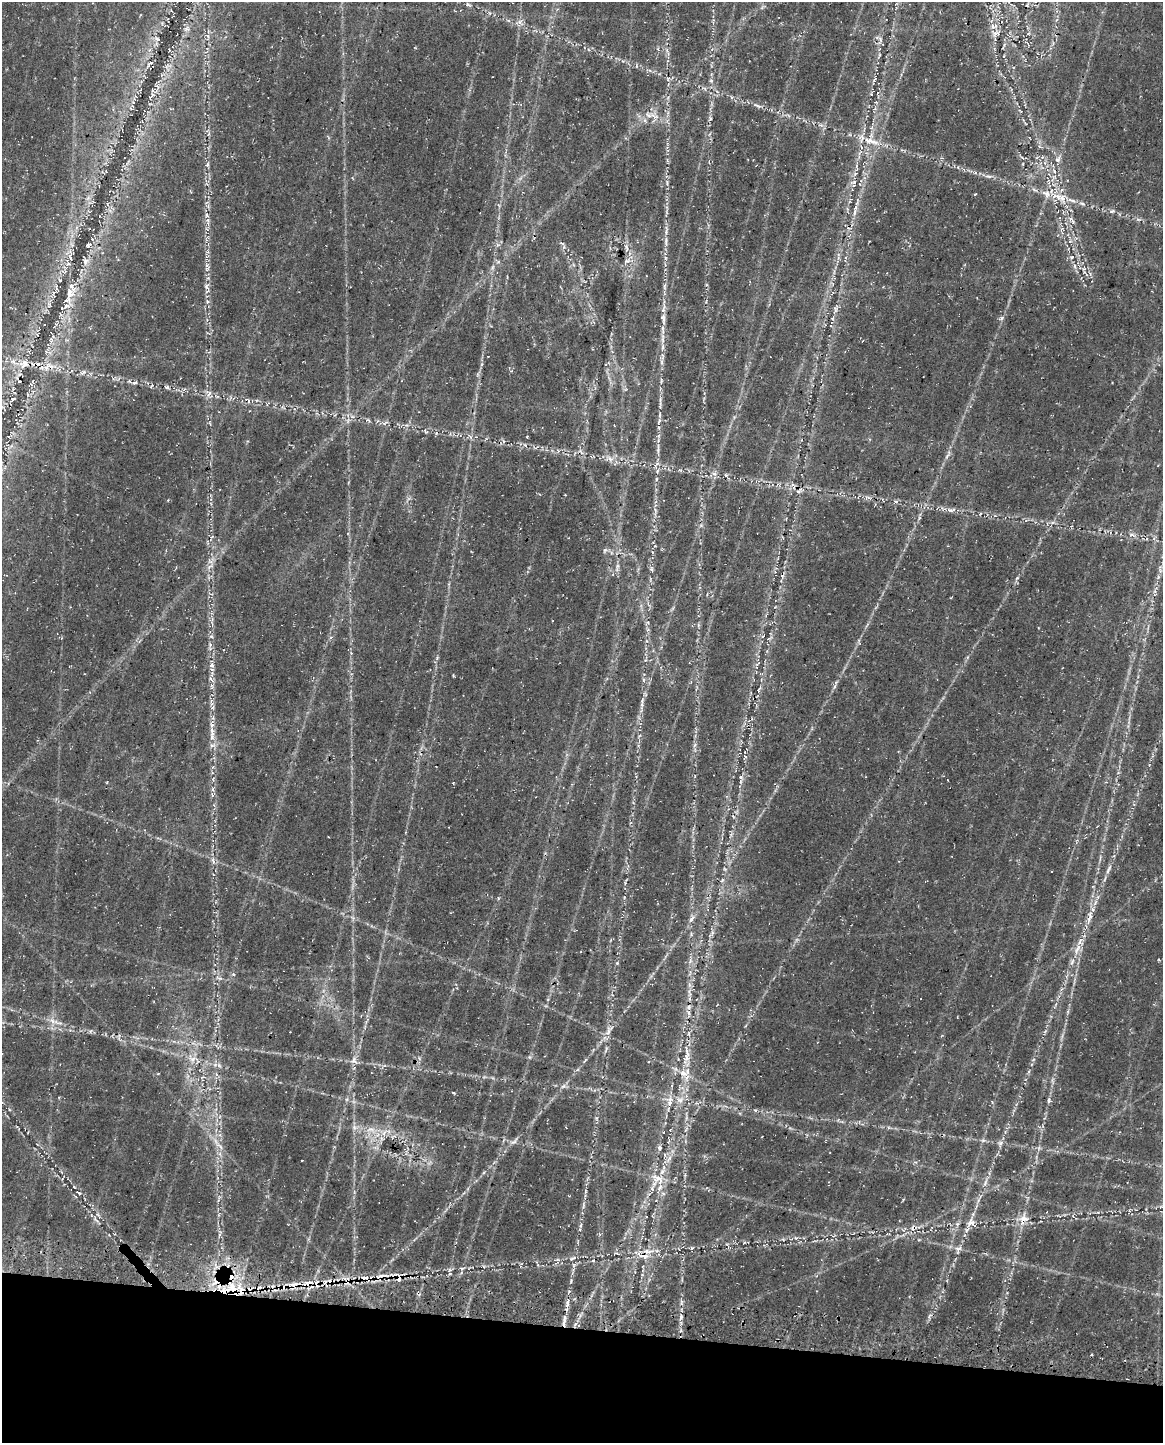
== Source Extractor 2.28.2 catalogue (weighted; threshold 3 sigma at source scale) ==
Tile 11 of 4 x 3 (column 3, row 3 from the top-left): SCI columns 2478-3638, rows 408-1848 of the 4964 x 5196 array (HDU 1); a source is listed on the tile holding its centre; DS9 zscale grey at full resolution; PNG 1165 x 1445 px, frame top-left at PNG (2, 2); no overlay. Shown black and unused: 8% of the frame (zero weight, under 3 of 4 exposures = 14% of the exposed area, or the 3 px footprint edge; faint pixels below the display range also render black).
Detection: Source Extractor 2.28.2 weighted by HDU 2 'WHT'; one run over the whole footprint, this tile lists its part. Background 0.0396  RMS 0.0057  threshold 0.0256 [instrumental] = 3 sigma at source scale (4.5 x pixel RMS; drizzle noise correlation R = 1.50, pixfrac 1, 0.0396/0.0396 arcsec/px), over >= 5 px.
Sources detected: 196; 11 cosmic-ray / hot-pixel residue — not listed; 28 inside a brighter listed object's ellipse — not listed separately; the other 157 listed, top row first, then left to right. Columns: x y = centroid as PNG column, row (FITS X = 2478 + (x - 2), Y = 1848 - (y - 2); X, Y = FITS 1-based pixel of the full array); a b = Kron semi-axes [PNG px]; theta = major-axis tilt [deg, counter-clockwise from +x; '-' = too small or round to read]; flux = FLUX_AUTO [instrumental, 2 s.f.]
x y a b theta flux
468 4 7 5 -27 1.1
993 26 9 6 -59 2.4
186 29 8 4 0 1.1
1028 34 6 3 20 0.61
157 39 7 4 -43 1.2
880 39 7 4 -88 1.3
879 55 5 3 - 0.66
874 80 7 4 63 1.1
711 81 6 4 -1 0.76
705 89 6 4 -72 0.93
872 93 9 3 71 0.8
757 105 13 4 -32 1.7
654 117 18 11 -65 6.3
710 118 6 4 -73 0.81
871 128 6 4 19 0.92
871 141 28 8 -16 9.2
1022 158 7 3 -45 0.79
1058 159 10 7 51 2.7
208 164 6 4 70 0.85
1054 171 7 4 -46 1.4
989 176 12 4 -3 1.8
667 182 9 3 -85 1.2
854 183 12 6 82 2.7
975 194 4 3 - 0.46
1046 194 14 10 -41 5.5
1062 198 15 10 -66 6.7
1112 211 7 5 20 1
854 213 11 4 83 2.2
207 215 7 5 -64 1.4
1071 219 7 6 - 1.8
666 241 16 4 -90 2.9
562 243 7 3 -13 0.68
88 245 7 5 64 1.3
497 245 6 4 72 1.1
626 248 13 4 -79 2.4
207 251 7 4 -72 1.2
70 257 13 5 -82 3
1072 257 6 5 - 1.3
665 258 6 4 -71 0.91
85 261 9 7 84 2.3
627 261 10 5 11 1.9
1075 266 7 4 -89 1.2
492 267 8 4 71 1.3
207 269 9 5 66 1.6
207 286 10 6 -88 2
664 286 10 4 90 1.5
70 293 21 11 -89 7.5
836 309 10 4 -87 1.4
663 318 17 7 -82 3.7
833 318 7 4 70 0.93
1001 318 9 4 25 1.2
663 340 10 5 -88 2.2
662 362 7 4 -89 1.3
25 364 15 10 9 6.2
47 367 16 7 53 4.4
83 372 9 5 35 1.3
661 380 8 3 85 0.76
134 383 8 5 10 1.7
151 386 7 4 51 0.96
167 387 7 4 -25 0.99
209 394 8 3 46 1.2
13 399 7 4 48 1.4
660 403 23 3 90 2.8
352 416 6 4 -20 1.2
368 420 7 4 -34 0.82
385 423 11 3 23 1.2
425 431 10 4 -52 0.87
527 436 4 2 - 0.47
503 441 6 4 -72 0.89
658 449 20 3 87 2.8
947 456 8 4 53 1.3
610 459 10 7 -56 3
657 471 7 4 71 0.91
714 474 7 4 -1 1.3
726 475 5 4 - 0.89
656 479 6 4 88 0.7
868 498 13 5 -13 2.1
951 510 11 6 6 2.2
919 518 7 4 71 0.9
1132 535 10 4 -4 1.6
605 550 8 5 59 1.2
209 566 9 3 22 1.2
617 567 15 4 76 1.9
651 569 6 5 - 1.2
211 636 6 4 -1 0.86
763 636 5 3 - 0.51
210 645 6 5 - 1.2
212 665 7 6 - 2
212 674 9 4 69 1.4
212 686 9 5 74 1.6
759 689 10 4 66 1.4
642 701 10 5 77 1.9
211 702 12 5 -75 1.9
212 736 17 6 89 4.8
213 767 6 4 70 0.81
741 777 6 5 - 1.1
213 789 7 4 -90 1.2
1109 869 17 5 66 2.8
722 880 7 4 53 0.98
1090 917 21 6 74 5.3
692 918 11 6 49 2.3
712 933 7 4 72 1.3
1077 949 19 6 66 5.1
690 961 7 4 72 1.2
617 963 5 4 - 0.64
220 978 7 4 -17 1
689 1007 7 6 - 1.5
689 1013 7 4 -71 1.3
52 1021 10 6 -34 3
609 1030 18 7 62 4.4
90 1031 6 3 70 0.68
686 1057 23 8 71 7.8
193 1059 10 6 51 3.1
354 1060 11 8 -89 3.1
219 1065 6 5 - 1.3
577 1070 6 4 19 0.87
563 1086 7 6 - 1.6
453 1093 5 3 - 0.62
670 1099 13 8 10 4.5
1049 1100 6 5 - 1.2
354 1127 6 6 - 1.7
371 1130 14 8 -10 5.2
983 1140 6 6 - 1.2
514 1142 13 5 35 2.2
1000 1143 8 6 88 1.7
220 1146 12 4 -43 2.5
660 1148 6 6 - 1.3
664 1156 11 4 84 1.5
669 1159 15 4 56 3.1
302 1160 3 2 - 0.49
658 1178 21 10 -9 8.5
985 1182 11 5 67 2.3
652 1189 8 5 -63 1.8
585 1191 6 3 -72 0.72
78 1193 6 2 -27 0.73
219 1197 6 5 - 1.1
583 1205 11 4 79 1.6
95 1218 14 5 -62 2.1
1023 1219 16 12 69 6.5
969 1223 19 6 66 4.5
957 1224 6 5 - 1.2
581 1226 7 3 80 1
728 1246 10 3 -62 1.1
692 1248 5 4 - 0.67
958 1249 11 9 60 2.8
643 1255 19 7 -15 5.8
573 1258 10 3 25 1
462 1268 6 4 18 0.8
449 1270 7 4 53 1.2
229 1276 31 17 -62 28
366 1278 22 8 -3 7.5
399 1278 14 7 60 3.2
308 1284 17 7 18 6
567 1303 13 4 84 2.2
929 1316 10 4 71 1.3
681 1317 8 4 77 1.4
564 1321 16 4 82 3
Overlapping masked pixels (flux is a lower limit): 12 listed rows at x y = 871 141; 854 183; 25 364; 47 367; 689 1007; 1023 1219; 643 1255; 229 1276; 366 1278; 399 1278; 308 1284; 564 1321
Unlisted compact peaks at least as high as the median listed source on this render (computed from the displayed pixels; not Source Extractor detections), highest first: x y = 1017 578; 755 1110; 695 745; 681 1303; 233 974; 437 658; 796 1238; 1084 272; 529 1057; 520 22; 571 1281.